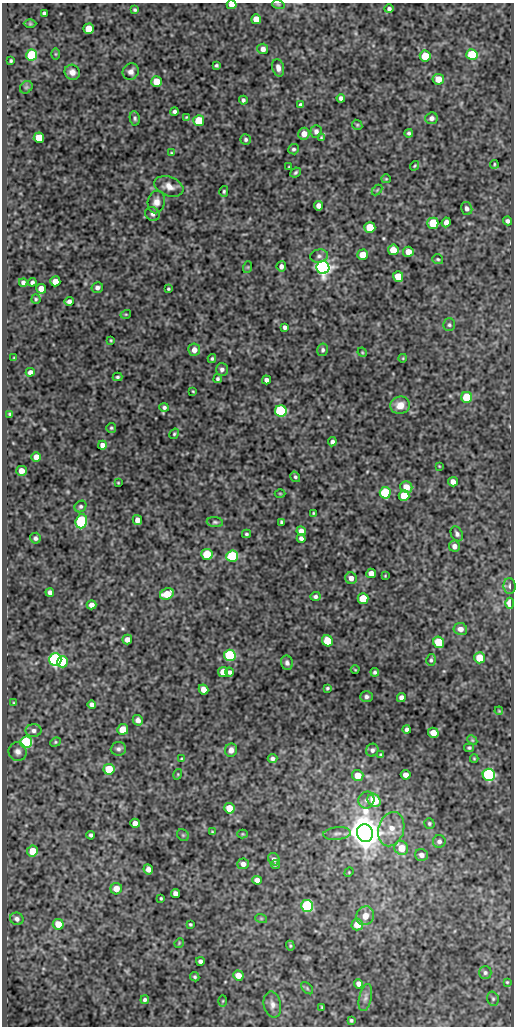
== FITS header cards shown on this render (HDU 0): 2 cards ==
NAXIS1  =                  512
NAXIS2  =                 1024

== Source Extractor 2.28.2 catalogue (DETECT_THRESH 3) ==
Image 512 x 1024 px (HDU 0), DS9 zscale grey, 1 PNG px = 1 image px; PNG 516 x 1028 px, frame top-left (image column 1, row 1024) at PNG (2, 3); each listed source drawn as its Kron ellipse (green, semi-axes under 4 px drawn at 4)
Background 81.6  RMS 0.51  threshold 1.53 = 3 sigma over >= 5 px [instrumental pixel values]
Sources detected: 221; all 221 listed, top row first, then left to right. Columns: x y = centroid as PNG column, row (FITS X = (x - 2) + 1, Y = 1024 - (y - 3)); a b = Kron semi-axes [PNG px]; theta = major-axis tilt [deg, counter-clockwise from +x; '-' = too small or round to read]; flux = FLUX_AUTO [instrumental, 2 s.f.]
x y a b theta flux
278 4 6 4 -18 43
232 5 5 4 - 280
389 9 5 4 - 85
135 10 4 3 - 51
44 13 4 3 - 55
256 19 5 5 - 470
30 24 6 4 0 42
89 29 5 5 - 860
263 49 5 5 - 160
55 54 6 4 -90 36
32 55 5 5 - 2100
472 55 5 5 - 1300
425 56 5 5 - 1000
11 61 3 3 - 45
217 66 4 3 - 53
278 68 9 6 -75 190
72 72 8 7 - 200
131 72 8 8 - 150
438 79 5 5 - 440
157 82 5 5 - 910
26 87 7 5 44 57
341 98 4 4 - 100
243 100 4 3 - 73
301 105 4 4 - 82
174 111 4 3 - 83
186 117 3 3 - 31
135 118 7 5 -80 68
432 118 6 5 - 120
199 121 5 5 - 1300
357 125 5 4 - 45
316 131 6 5 - 98
409 133 4 4 - 67
304 134 6 5 - 310
39 138 5 5 - 940
321 138 3 3 - 39
246 139 5 5 - 66
294 149 5 5 - 70
171 153 4 4 - 33
494 164 4 3 - 40
415 166 5 3 - 36
289 167 3 2 - 29
295 172 5 4 - 56
386 179 5 4 - 33
169 186 15 9 -20 290
377 190 6 4 45 36
224 191 5 4 - 52
156 202 11 8 78 250
318 206 5 4 - 180
467 208 6 5 - 120
152 214 7 6 - 110
507 221 4 4 - 100
446 222 5 4 - 160
433 223 5 5 - 1000
370 227 5 5 - 1000
393 250 5 5 - 530
408 252 5 5 - 350
363 255 5 5 - 520
319 256 9 6 8 110
438 259 5 5 - 55
281 266 5 4 - 150
248 267 6 4 71 37
323 267 6 6 - 14000
398 276 5 5 - 670
55 281 5 5 - 400
23 282 4 4 - 96
32 282 4 3 - 78
97 288 6 5 - 120
41 289 5 5 - 370
168 289 3 3 - 41
36 299 4 4 - 47
69 301 5 4 - 110
126 314 5 3 - 33
449 325 6 6 - 72
285 327 4 4 - 86
111 340 3 2 - 33
194 350 6 6 - 230
323 350 6 5 - 74
362 352 5 4 - 32
14 358 3 2 - 24
403 358 4 3 - 25
212 359 4 4 - 52
222 369 6 6 - 120
30 372 4 4 - 130
117 377 5 3 - 52
218 379 4 4 - 64
266 380 4 4 - 120
193 391 3 2 - 30
467 397 5 5 - 1200
400 405 10 8 16 370
164 407 5 4 - 79
281 411 6 5 - 4500
10 414 3 3 - 45
111 428 5 5 - 52
174 434 5 4 - 47
332 442 4 4 - 96
102 445 4 4 - 160
36 457 5 5 - 310
439 466 4 3 - 26
21 471 5 5 - 260
295 477 5 4 - 59
453 482 5 4 - 180
118 483 3 2 - 27
406 487 6 5 - 450
280 493 5 3 - 30
385 493 5 5 - 2200
404 496 5 5 - 740
81 506 6 5 - 69
313 513 3 3 - 31
137 520 5 4 - 200
81 521 7 5 72 3600
215 522 8 5 -7 68
281 522 4 3 - 53
301 531 5 4 - 270
246 534 4 3 - 56
457 534 8 5 -63 95
35 538 5 5 - 87
301 538 4 4 - 110
454 546 5 5 - 160
207 554 5 5 - 1300
232 556 6 5 - 2900
371 573 5 4 - 280
385 576 3 3 - 27
351 578 6 5 - 210
510 586 8 6 -88 100
50 592 4 4 - 120
167 594 7 5 26 820
315 596 5 4 - 77
363 598 5 5 - 790
510 603 5 3 - 630
91 605 5 4 - 180
460 629 7 6 - 230
127 639 5 4 - 170
327 641 5 5 - 900
439 642 6 5 - 1100
230 655 6 5 - 3100
479 658 5 5 - 690
55 660 6 6 - 6400
431 660 6 5 - 60
63 662 6 5 - 1700
287 663 7 6 - 110
355 670 4 3 - 26
223 672 5 5 - 430
229 672 4 4 - 88
375 672 4 3 - 62
327 688 4 3 - 47
204 690 5 4 - 290
366 697 6 5 - 96
401 697 4 4 - 140
14 703 4 4 - 33
92 705 4 4 - 120
499 711 4 3 - 33
138 720 5 5 - 150
123 729 5 5 - 500
407 729 4 4 - 110
34 731 8 6 -1 130
433 733 5 5 - 320
472 740 5 4 - 46
26 742 6 6 - 3000
55 742 6 4 22 46
469 748 5 4 - 58
118 749 7 7 - 110
231 750 7 6 - 240
372 750 6 6 - 100
18 752 9 9 - 170
381 755 4 3 - 49
474 758 4 4 - 36
181 759 4 3 - 29
272 759 5 4 - 100
109 769 5 5 - 1300
178 774 5 3 - 32
358 775 6 5 - 550
406 775 5 4 - 220
489 775 6 6 - 5600
366 800 8 7 - 160
374 800 7 6 - 880
229 808 5 5 - 660
135 823 5 4 - 230
429 823 5 5 - 56
391 829 17 12 74 560
212 832 4 3 - 37
365 833 9 8 - 67000
242 834 5 4 - 39
337 834 14 6 6 160
91 835 4 4 - 75
183 835 6 5 - 49
439 841 6 6 - 110
401 848 7 6 - 530
32 851 5 5 - 610
421 855 6 5 - 150
274 859 6 5 - 130
243 864 6 5 - 150
275 864 5 3 - 48
148 869 5 4 - 200
349 872 5 4 - 32
257 880 5 4 - 160
116 889 6 5 - 350
175 894 4 4 - 140
161 898 3 2 - 38
307 906 6 6 - 3400
365 916 9 8 - 340
261 918 6 4 -19 36
17 919 7 6 - 110
58 924 5 5 - 520
190 924 3 3 - 41
357 925 6 5 - 540
179 943 5 4 - 31
290 946 5 4 - 36
200 961 4 4 - 100
485 973 6 6 - 87
238 975 5 5 - 310
195 977 5 4 - 60
507 982 4 4 - 35
359 984 5 4 - 140
307 988 7 4 -46 50
365 998 14 6 77 140
493 999 7 5 -75 68
145 1000 4 4 - 66
223 1001 5 3 - 33
272 1005 13 8 -78 200
322 1007 4 3 - 36
351 1020 3 3 - 52
At the frame edge (FLAGS 8, measured only in part): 1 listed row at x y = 232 5

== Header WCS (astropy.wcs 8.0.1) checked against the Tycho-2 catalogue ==
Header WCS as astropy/WCSLIB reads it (CRVAL/CRPIX/CD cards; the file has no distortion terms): RA---SIN/DEC--SIN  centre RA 05:30:03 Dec -04:51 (82.51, -4.84 deg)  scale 1 arcsec/px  FOV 8.5' x 17.1'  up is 0 deg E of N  parity normal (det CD < 0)
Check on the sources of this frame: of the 60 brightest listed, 3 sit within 1.5 arcsec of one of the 6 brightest Tycho-2 stars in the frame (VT <= 11.83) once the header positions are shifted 0.27 arcsec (0.11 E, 0.25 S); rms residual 0.27 arcsec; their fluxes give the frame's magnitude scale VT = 21.57 - 2.5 log10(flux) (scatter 0.25 mag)
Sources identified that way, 3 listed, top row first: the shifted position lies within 1.5 arcsec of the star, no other Tycho-2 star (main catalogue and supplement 1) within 3.0 arcsec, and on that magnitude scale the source's flux lands within +1.5 / -3 mag of the star's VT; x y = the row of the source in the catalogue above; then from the Tycho-2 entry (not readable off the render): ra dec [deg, ICRS J2000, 3 dp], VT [Tycho-2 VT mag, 2 dp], TYC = Tycho-2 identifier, HIP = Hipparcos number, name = IAU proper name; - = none
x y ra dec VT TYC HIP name
323 267 82.493 -4.774 11.46 4761-1236-1 - -
281 411 82.505 -4.814 11.83 4774-570-1 - -
365 833 82.481 -4.931 9.51 4761-1518-1 - -